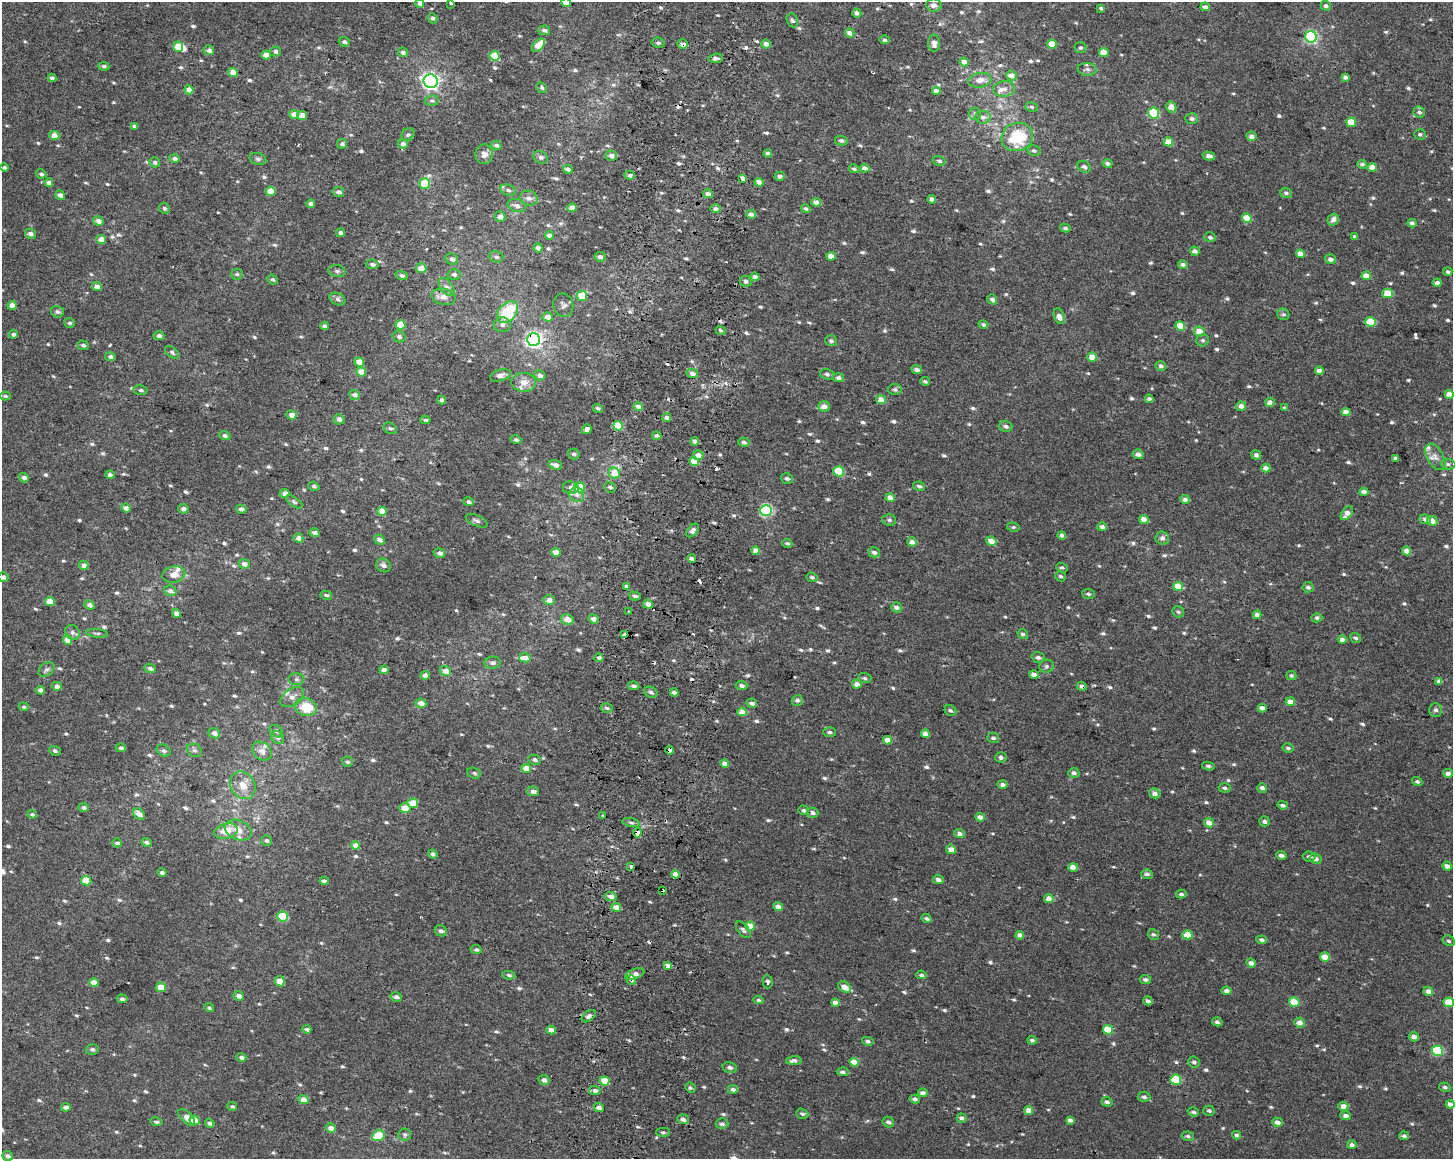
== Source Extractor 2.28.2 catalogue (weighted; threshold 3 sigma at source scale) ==
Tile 8 of 3 x 4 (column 2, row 3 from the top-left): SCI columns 1775-3225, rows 1161-2317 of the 4943 x 4643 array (HDU 1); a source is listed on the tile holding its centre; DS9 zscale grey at full resolution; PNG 1455 x 1161 px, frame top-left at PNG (2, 2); each listed source drawn as its Kron ellipse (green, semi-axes under 4 px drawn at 4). Shown black and unused: <1% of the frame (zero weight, under 2 of 3 exposures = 2% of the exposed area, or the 3 px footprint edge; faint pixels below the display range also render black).
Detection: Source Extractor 2.28.2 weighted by HDU 2 'WHT'; one run over the whole footprint, this tile lists its part. Background 0.00212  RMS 0.0072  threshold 0.0324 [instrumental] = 3 sigma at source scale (4.5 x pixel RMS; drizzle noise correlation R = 1.50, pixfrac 1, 0.0396/0.0396 arcsec/px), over >= 5 px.
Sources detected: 820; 14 cosmic-ray / hot-pixel residue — neither listed nor drawn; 12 inside a brighter listed object's ellipse — not listed separately; of the other 794, all 500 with FLUX_AUTO >= 1.45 (the completeness limit of this list) listed and drawn (294 fainter detections not listed), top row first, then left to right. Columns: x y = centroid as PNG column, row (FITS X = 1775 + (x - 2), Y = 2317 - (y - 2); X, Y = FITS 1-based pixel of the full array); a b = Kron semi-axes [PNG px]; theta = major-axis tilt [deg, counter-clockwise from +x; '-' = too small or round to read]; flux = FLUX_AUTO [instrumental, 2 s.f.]
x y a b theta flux
420 3 4 4 - 4.6
451 3 3 3 - 3.5
566 3 5 4 - 6.8
934 5 7 6 - 3.5
1326 6 5 4 - 2.5
1205 7 5 3 - 2.6
1101 8 4 3 - 1.6
857 13 4 4 - 2.8
433 18 5 5 - 2.1
792 20 7 5 -62 1.6
544 30 6 5 - 2.3
849 33 5 4 - 4.3
1311 37 6 5 - 120
885 40 5 4 - 1.6
344 42 5 4 - 1.8
658 43 6 5 - 1.8
934 43 8 6 -88 3.9
683 44 5 4 - 3.3
766 44 4 4 - 3.8
1052 44 5 4 - 13
538 45 8 5 46 14
178 47 5 4 - 16
1080 48 6 5 - 1.6
209 50 5 5 - 3.3
275 51 5 5 - 2.2
403 52 5 4 - 2.2
1104 52 5 4 - 12
266 55 4 4 - 6.6
495 56 5 5 - 26
716 58 7 4 7 2.1
964 62 5 4 - 5.3
104 66 5 4 - 1.7
1087 69 9 6 -4 2.6
233 72 5 4 - 13
1011 76 5 5 - 5.3
1345 77 4 4 - 2.8
52 78 4 4 - 2.7
980 80 11 7 10 4.9
431 81 7 6 - 240
542 88 5 5 - 1.7
1004 89 11 8 8 4.6
189 90 4 4 - 8.4
936 91 4 4 - 4.7
432 101 7 5 6 1.6
1032 107 6 5 - 1.5
1171 107 5 5 - 6.4
1419 112 6 5 - 2.1
1154 113 5 5 - 40
975 114 6 6 - 1.7
294 115 5 4 - 6.4
302 115 5 4 - 8.5
983 117 7 6 - 2.8
1192 119 6 5 - 2
1351 122 5 4 - 15
134 126 3 3 - 1.5
408 134 7 5 37 1.5
1420 134 6 5 - 1.7
54 136 5 4 - 7.6
1251 136 5 4 - 3.6
1017 137 16 14 23 33
841 141 6 4 -12 2.1
1168 142 5 4 - 10
342 144 5 5 - 2.6
403 144 5 4 - 3.3
496 145 5 4 - 2.1
1034 151 6 5 - 1.7
768 153 4 3 - 1.6
484 154 10 9 - 4.6
611 156 5 5 - 3.7
1209 156 6 4 -14 3.8
541 157 8 6 -30 2
175 158 5 4 - 2.6
258 159 8 6 -16 1.8
939 161 7 5 -13 1.8
155 162 5 4 - 2.3
1108 163 5 4 - 2
1362 164 5 4 - 1.9
4 167 4 4 - 1.6
1084 167 7 5 -29 2
1372 167 4 4 - 6.7
865 168 5 4 - 3.8
568 169 5 4 - 2.7
854 169 5 4 - 1.5
41 174 5 4 - 1.7
630 175 5 4 - 2.4
780 176 5 4 - 2
743 179 4 3 - 28
759 182 4 4 - 5
49 183 4 4 - 5.5
425 184 5 5 - 32
508 190 8 5 -22 2.1
271 191 5 4 - 11
338 192 6 5 - 2.4
1286 193 6 5 - 2.1
708 194 5 4 - 3.3
60 195 5 4 - 3.8
529 198 9 7 -21 3.5
932 199 4 4 - 2.9
816 202 5 4 - 4.4
311 204 4 4 - 2.9
517 206 9 6 -16 3.3
164 208 6 5 - 1.6
572 208 4 4 - 8.4
716 209 5 4 - 3
806 209 5 4 - 1.5
751 214 5 4 - 3.4
500 217 5 5 - 4.7
1247 218 5 4 - 12
1333 219 6 5 - 3.3
98 221 5 4 - 4.2
1412 223 4 4 - 2.1
1065 228 5 4 - 1.6
340 233 4 3 - 2
30 234 5 5 - 3.1
549 235 4 4 - 3.9
1210 237 6 4 -14 1.7
1354 237 4 3 - 2.7
101 239 5 4 - 7.7
538 248 4 4 - 3.8
1195 251 5 4 - 2.7
1300 254 4 4 - 5
831 256 4 4 - 7.5
496 257 7 5 -17 1.9
600 257 5 5 - 2.6
452 259 6 5 - 2.6
1330 259 5 5 - 3.2
372 264 6 5 - 2.2
1183 264 5 4 - 2.3
421 268 5 5 - 8.4
337 271 8 5 -9 2
1448 272 4 4 - 1.7
237 274 6 5 - 1.6
454 274 6 5 - 1.7
402 275 6 4 -17 1.6
1366 276 5 4 - 7.2
755 277 4 4 - 3
273 279 6 4 -38 1.6
746 281 6 5 - 2.5
1437 283 4 4 - 3.6
97 287 5 4 - 3.6
446 287 10 6 -51 2.7
1387 293 5 4 - 15
582 296 5 5 - 22
444 297 12 8 -13 4.9
337 299 8 5 -28 2
992 299 5 5 - 2.4
12 305 4 4 - 5.3
563 305 12 10 -74 3.1
57 312 6 6 - 2.2
507 312 12 8 49 37
1283 314 6 5 - 1.6
1059 316 8 5 -68 5.1
547 317 5 4 - 6
1370 322 5 5 - 17
70 323 5 5 - 1.5
400 325 5 4 - 18
502 325 8 7 - 3.2
983 325 5 4 - 1.8
325 326 4 3 - 2.1
1180 326 5 4 - 15
721 330 5 4 - 1.8
1199 331 5 5 - 8
14 334 4 4 - 2.8
159 336 5 4 - 2.1
399 337 6 5 - 2.2
533 340 6 6 - 280
1203 340 6 6 - 1.7
831 341 6 5 - 1.9
83 345 6 4 -18 1.9
172 352 8 5 -39 1.7
110 357 5 4 - 2.4
1092 357 5 4 - 9.5
359 362 5 4 - 12
1161 366 5 5 - 2.5
917 370 5 4 - 2.9
1319 371 4 4 - 4.5
361 372 5 4 - 10
692 373 6 4 -12 4.2
827 374 7 5 -20 2
500 375 10 5 16 3.3
540 375 6 5 - 3
839 378 5 4 - 2.5
925 381 5 4 - 1.5
524 382 12 9 -4 6.7
895 389 6 5 - 1.8
141 390 7 5 -7 1.7
1449 394 4 4 - 7.9
355 395 5 5 - 3.1
5 396 5 4 - 1.5
1149 399 4 3 - 2.3
442 400 4 4 - 2.7
881 400 5 4 - 8.2
1270 402 4 4 - 3.4
824 406 6 5 - 5.4
1241 406 5 4 - 4.8
638 407 5 4 - 5
598 408 5 4 - 1.5
1285 408 4 4 - 2
1346 412 4 4 - 6.4
291 415 5 4 - 5.2
666 417 4 4 - 3.2
339 419 5 5 - 2.8
425 420 5 3 - 1.5
618 426 5 4 - 23
1006 426 6 5 - 2.1
390 428 7 5 -30 1.5
587 429 5 4 - 4.3
225 435 5 4 - 2.2
657 436 4 4 - 1.9
516 440 5 4 - 1.9
695 441 4 4 - 3.4
744 442 6 4 -14 2
574 454 6 5 - 2
1138 454 6 4 -8 2.8
698 455 5 5 - 4.3
1256 455 5 4 - 2.7
1435 457 14 8 -60 5.3
1396 458 4 3 - 2.2
694 462 4 4 - 12
1448 464 7 5 -1 1.8
555 465 7 4 -19 3.7
1266 468 4 4 - 4.5
839 471 5 5 - 22
614 473 6 5 - 13
110 475 5 4 - 2.7
24 478 5 4 - 3.3
787 478 6 5 - 1.9
314 486 5 4 - 1.7
919 486 6 4 -11 1.9
580 487 5 5 - 22
610 487 6 5 - 1.8
571 488 8 6 -7 2.8
1364 492 4 4 - 4.2
284 494 5 4 - 3.9
577 495 8 7 - 3.1
890 498 4 4 - 5.5
1185 499 5 4 - 3.2
294 502 9 4 -33 1.7
469 502 5 4 - 2
126 508 5 4 - 4.1
183 509 5 4 - 3.7
241 509 5 4 - 2.5
382 511 4 4 - 12
766 511 5 5 - 97
1347 513 8 5 50 5.3
1144 519 5 4 - 8.2
1425 519 6 4 -24 2.6
889 520 7 5 -3 1.6
477 521 11 5 -25 2.2
1432 521 5 4 - 5.8
1013 527 6 4 -8 1.5
1102 527 5 4 - 2.7
693 530 8 5 47 2.9
314 533 5 4 - 3.7
1062 535 4 4 - 2.5
298 538 5 4 - 5.4
1162 538 6 6 - 3.3
379 540 6 4 -30 3.1
991 541 5 4 - 6.6
912 542 5 4 - 4
787 543 5 4 - 1.5
755 551 4 4 - 6
1406 551 4 4 - 5.8
556 552 5 4 - 9.1
874 552 6 5 - 2.2
439 553 6 4 -16 3
692 559 4 3 - 2.5
244 564 5 5 - 4.3
84 565 5 4 - 4.5
383 565 7 6 - 3.2
1062 568 6 4 -19 1.6
174 574 11 8 14 6.6
1060 576 5 5 - 1.6
3 577 5 5 - 2.5
812 577 6 4 -18 1.7
626 586 4 3 - 6.5
1178 586 5 4 - 13
1308 587 5 5 - 2.2
170 591 6 5 - 3.3
1088 594 6 5 - 1.7
326 595 6 4 -9 1.5
635 596 6 4 -15 1.9
549 600 5 5 - 4.8
50 601 5 4 - 13
648 604 5 4 - 5.3
90 605 5 4 - 3.9
896 607 5 5 - 3.5
629 611 3 2 - 1.8
1178 612 6 5 - 1.6
177 613 4 4 - 6.1
1257 615 4 4 - 3.8
1317 618 5 4 - 1.8
567 619 6 5 - 6.3
593 619 5 4 - 4.4
72 632 8 7 - 2.4
97 633 11 3 -6 1.5
1023 634 5 5 - 2
625 635 3 3 - 16
1355 638 5 4 - 1.8
67 640 5 4 - 10
1342 640 4 4 - 3.7
1038 657 7 5 -17 2.1
525 658 6 4 -15 4.3
599 658 4 3 - 33
493 663 8 6 4 2.4
1046 666 7 6 - 1.8
150 668 6 4 -21 2.2
46 669 9 6 38 2
384 670 4 4 - 5.2
445 671 6 5 - 6.2
1034 674 4 4 - 4.8
425 675 5 4 - 4.2
1291 675 5 4 - 1.5
865 678 7 5 -3 1.5
296 679 8 6 1 2
1439 681 4 4 - 2.9
857 684 5 4 - 5
57 686 5 4 - 3.3
634 686 5 4 - 2.1
742 686 6 4 -4 2.5
1082 686 5 4 - 2
40 690 4 4 - 3.8
651 692 7 5 -27 2.2
674 692 4 3 - 2
292 697 13 8 35 4.7
797 700 5 5 - 2.3
1290 702 5 4 - 6.3
421 703 5 4 - 5.5
752 703 5 4 - 2.6
24 707 5 4 - 1.5
306 707 11 9 -16 19
607 708 6 4 -17 1.8
1262 708 4 4 - 4.6
1436 710 7 6 - 2.3
950 711 6 5 - 1.9
742 712 4 4 - 8.5
276 731 7 5 -41 1.9
830 732 6 5 - 1.9
214 733 6 5 - 3.7
925 734 4 4 - 4.9
277 737 7 5 -41 2
993 738 6 5 - 1.7
887 740 4 4 - 8.5
121 748 5 4 - 2.1
1288 748 5 4 - 1.7
194 750 8 6 -27 2
669 750 4 3 - 3.8
55 751 6 4 -24 2
164 751 7 5 -30 2.2
262 751 11 8 -40 4.9
1001 757 6 5 - 1.7
535 760 6 5 - 2.1
347 762 5 5 - 1.5
725 764 4 4 - 3.8
1208 766 6 4 -8 1.5
526 768 5 4 - 9.5
474 773 7 5 -21 1.6
1074 773 5 5 - 2.3
1448 773 5 4 - 3.9
1417 782 5 4 - 1.8
243 785 14 12 -58 8.9
1002 785 5 4 - 3
1225 788 6 4 -3 1.8
1262 788 5 4 - 2.7
533 791 6 5 - 3.8
1155 793 6 5 - 3.2
413 803 5 4 - 20
1283 805 5 4 - 2.6
84 807 5 4 - 2.7
405 808 5 5 - 9.4
803 810 5 5 - 1.8
813 813 6 5 - 3.6
32 814 5 4 - 1.5
139 814 7 5 -42 4.6
603 816 3 3 - 1.7
980 817 5 4 - 4.3
1264 821 5 5 - 2.4
631 823 9 3 -11 1.5
1209 823 5 4 - 7.4
238 830 14 9 -23 7.4
226 831 12 7 13 11
637 833 5 3 - 61
959 834 5 4 - 3.1
267 841 5 5 - 1.7
146 842 5 4 - 2.2
117 843 5 4 - 2.2
355 845 4 4 - 8.5
951 849 5 4 - 4.9
433 854 5 4 - 2
1281 855 5 4 - 2.7
1309 856 6 5 - 2
1316 859 6 5 - 2.9
1447 866 4 4 - 3.3
631 867 3 3 - 3.2
1073 867 5 4 - 6.1
162 873 5 4 - 2.8
675 874 4 4 - 7.5
1147 874 5 5 - 2.4
938 880 5 4 - 3.2
86 881 5 4 - 16
324 881 4 4 - 2.7
662 890 3 3 - 4.7
1181 894 5 4 - 1.8
610 896 6 4 -4 4.4
1049 899 4 4 - 6.5
616 907 5 4 - 7.5
778 907 5 4 - 4.4
282 916 5 5 - 33
927 919 5 4 - 1.7
750 926 5 4 - 12
743 930 10 5 -51 1.9
441 931 6 5 - 2.6
1153 934 6 5 - 1.5
1020 935 4 4 - 3.6
1187 935 5 4 - 11
1262 940 5 4 - 2.4
1449 941 6 5 - 1.6
476 950 5 4 - 1.7
1325 957 5 4 - 9.6
1251 963 5 4 - 3.5
668 966 4 4 - 4
635 974 10 5 22 4.6
509 975 6 4 -9 1.5
921 975 5 4 - 1.6
1145 979 6 4 -6 2.2
631 980 5 4 - 3.8
280 981 5 4 - 9.4
767 982 7 5 -87 2.2
94 983 5 4 - 8.7
161 987 5 4 - 15
845 987 7 5 -40 6.8
1227 991 5 4 - 3
1428 991 5 4 - 4.4
239 996 5 4 - 4.5
396 997 6 4 -14 2.5
122 999 5 4 - 1.8
758 1000 5 4 - 1.5
1148 1001 5 4 - 2.5
1294 1002 5 4 - 20
1449 1002 5 4 - 16
835 1003 4 4 - 4.7
209 1008 5 4 - 1.5
589 1016 8 5 38 2.2
1217 1022 5 4 - 2.1
1300 1023 5 5 - 4.3
307 1029 4 3 - 2.4
551 1030 5 4 - 7
1108 1030 5 4 - 19
1414 1037 5 4 - 3.3
1032 1040 5 3 - 1.5
868 1041 6 4 -12 1.9
92 1049 6 5 - 1.9
1437 1051 5 5 - 48
241 1057 5 4 - 3
794 1060 8 4 4 2.7
854 1062 5 4 - 10
1194 1062 6 5 - 1.8
730 1068 7 5 -14 2.4
843 1072 6 4 -3 2.5
544 1080 5 5 - 3.6
1176 1080 5 5 - 32
604 1081 5 4 - 17
1445 1087 6 4 -10 1.6
690 1088 5 4 - 1.5
733 1089 5 4 - 2.2
595 1090 6 4 -7 2.6
923 1093 4 4 - 3.9
1144 1097 6 5 - 2.1
915 1099 5 4 - 2.3
303 1100 5 4 - 8.7
1107 1102 6 4 -18 2.4
1450 1104 4 4 - 4.1
232 1106 5 4 - 1.5
1343 1106 5 4 - 4.8
66 1107 5 4 - 3.3
599 1108 5 4 - 4.6
1029 1110 4 4 - 6.8
1209 1111 6 5 - 1.8
1193 1112 6 4 -18 1.9
802 1114 6 5 - 1.6
1346 1116 5 4 - 3.2
187 1117 10 5 -45 6.8
962 1118 5 4 - 2.5
683 1119 6 5 - 2.8
195 1120 5 4 - 16
1070 1120 4 4 - 2.7
156 1122 6 4 -10 1.8
888 1122 6 5 - 2.2
1277 1122 5 4 - 3.4
210 1123 5 4 - 2.4
722 1124 6 5 - 2.2
331 1128 5 4 - 4.7
663 1132 7 4 -1 1.6
405 1134 6 6 - 1.8
1236 1135 4 4 - 1.8
378 1136 6 5 - 24
1188 1136 6 4 -11 1.6
1404 1136 5 4 - 2
1352 1145 5 4 - 2.2
8 1156 5 5 - 3.4
Overlapping masked pixels (flux is a lower limit): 12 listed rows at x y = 683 44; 533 340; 618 426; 626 586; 648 604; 625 635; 1082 686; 669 750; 637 833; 662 890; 635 974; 631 980
Isophote crosses this tile's border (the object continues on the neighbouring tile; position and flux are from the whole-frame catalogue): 7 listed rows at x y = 420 3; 451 3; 566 3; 1449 394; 3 577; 1449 1002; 1450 1104